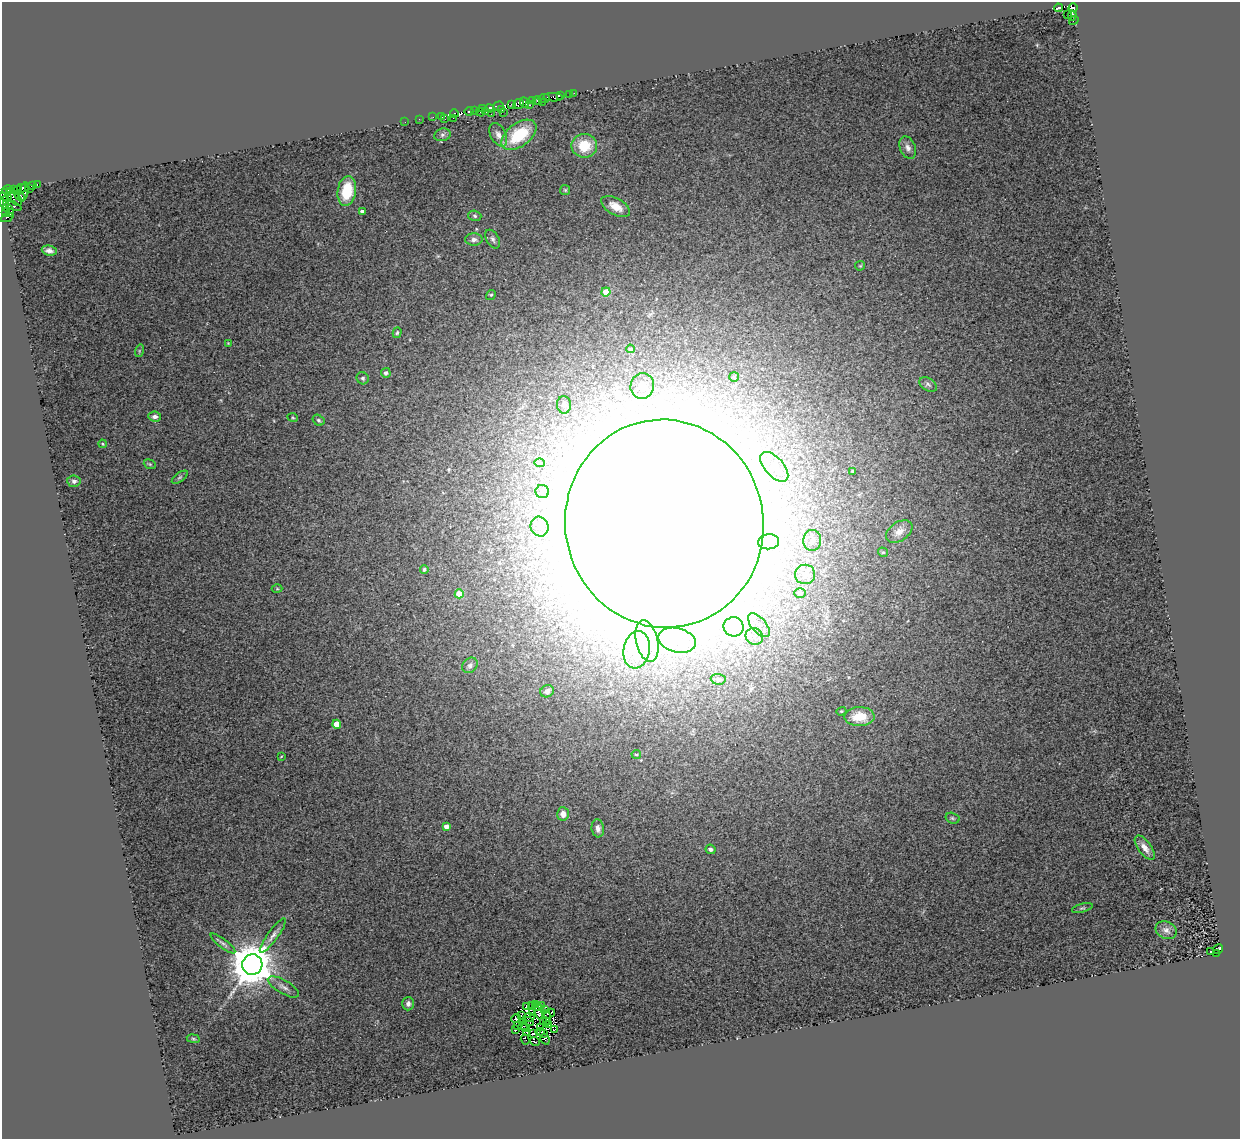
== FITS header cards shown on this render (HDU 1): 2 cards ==
NAXIS1  =                 1238
NAXIS2  =                 1137

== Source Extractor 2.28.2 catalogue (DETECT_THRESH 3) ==
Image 1238 x 1137 px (HDU 1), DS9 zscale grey, 1 PNG px = 1 image px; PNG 1242 x 1141 px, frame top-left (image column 1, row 1137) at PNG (2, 2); each listed source drawn as its Kron ellipse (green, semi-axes under 4 px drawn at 4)
Background 0.726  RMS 0.33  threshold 0.995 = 3 sigma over >= 5 px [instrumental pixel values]
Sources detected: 175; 16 with non-positive FLUX_AUTO (blend fragments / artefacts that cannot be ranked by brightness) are neither listed nor drawn; the other 159 listed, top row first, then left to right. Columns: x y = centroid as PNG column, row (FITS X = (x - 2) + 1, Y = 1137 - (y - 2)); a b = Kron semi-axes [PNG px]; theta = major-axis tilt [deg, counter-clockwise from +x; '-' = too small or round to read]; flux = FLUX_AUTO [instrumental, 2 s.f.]
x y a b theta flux
1058 8 4 3 - 340
1073 8 4 3 - 660
1068 14 2 2 - 26
1072 16 5 3 - 300
1074 20 5 2 - 13
574 93 3 2 - 40
561 95 3 3 - 410
569 95 4 2 - 71
553 97 9 4 -2 200
544 98 6 3 2 1200
537 100 4 3 - 340
533 101 3 3 - 310
542 102 3 2 - 12
525 103 5 2 - 660
511 104 2 2 - 22
518 104 6 4 42 260
530 105 3 2 - 180
498 106 5 4 - 260
489 108 4 3 - 910
483 109 4 3 - 60
502 109 2 2 - 19
475 110 2 2 - 8
469 111 5 3 - 4.1
480 112 4 3 - 150
486 112 3 2 - 120
454 113 4 2 - 140
503 113 2 2 - 4.6
491 114 2 2 - 9.7
433 117 3 2 - 23
442 117 3 2 - 30
453 118 2 2 - 73
419 119 2 2 - 11
445 119 3 2 - 32
405 122 2 2 - 24
442 135 8 6 17 61
498 135 12 7 -63 130
519 135 20 11 36 1000
584 146 13 12 - 660
908 148 12 7 -68 120
32 185 3 2 - 21
37 185 3 2 - 130
22 188 4 4 - 320
29 188 3 2 - 110
7 190 5 3 - 590
13 190 4 2 - 98
18 190 4 2 - 20
565 190 5 5 - 29
347 191 15 9 82 780
24 192 10 4 74 530
4 195 6 3 88 490
20 196 6 2 -43 210
14 197 10 5 -50 290
7 198 4 3 - 410
4 202 10 3 -75 660
13 205 9 3 -23 79
616 206 16 8 -29 290
9 210 7 3 -59 160
362 211 4 3 - 85
5 212 3 3 - 18
475 216 7 5 -18 44
7 217 7 2 23 44
474 239 8 6 1 88
493 239 10 6 -61 65
49 251 7 5 -6 90
860 266 5 4 - 26
606 292 4 4 - 550
491 295 5 4 - 31
397 333 5 4 - 37
228 343 4 4 - 17
630 349 4 4 - 41
139 351 6 4 72 27
386 373 5 4 - 53
734 377 5 5 - 37
363 378 6 6 - 51
928 384 9 6 -33 65
642 386 13 11 76 190
564 405 9 7 -89 120
155 417 6 5 - 92
293 418 5 3 - 22
318 420 6 5 - 42
103 444 4 3 - 23
540 463 5 4 - 36
150 464 6 4 -21 33
774 467 18 9 -48 300
853 471 3 2 - 25
180 477 9 4 35 47
74 481 6 5 - 65
542 492 6 6 - 70
664 524 104 99 -79 310000
539 527 10 8 -65 160
899 531 15 9 35 180
812 540 10 9 - 140
769 542 10 7 6 170
883 552 5 4 - 32
424 569 4 4 - 45
805 574 10 9 - 200
277 589 5 3 - 22
800 593 6 5 - 44
459 594 4 4 - 530
759 625 14 7 -49 180
733 627 10 9 - 7300
754 636 9 8 - 130
677 640 19 12 -13 470
647 641 21 11 -77 490
637 650 19 13 80 540
470 665 8 7 - 71
718 679 7 5 -4 71
547 691 7 6 - 120
841 711 5 4 - 25
859 717 15 9 1 580
337 724 4 4 - 310
636 754 5 2 - 22
281 757 3 2 - 15
563 814 6 6 - 150
952 818 7 5 -17 39
446 826 4 4 - 140
598 828 9 6 -83 98
1145 848 14 6 -53 160
710 849 5 4 - 67
1082 908 10 3 15 40
1166 930 11 8 -24 110
273 936 21 5 54 130
223 943 15 4 -37 74
1218 949 5 4 - 89
1210 951 3 3 - 26
1217 953 2 2 - 2
252 964 10 10 - 89000
283 987 17 6 -30 130
408 1004 6 6 - 83
535 1004 3 2 - 54
532 1005 3 2 - 47
542 1005 3 2 - 37
527 1007 3 2 - 9.9
538 1007 4 2 - 31
544 1010 4 2 - 9.7
533 1012 4 2 - 5.9
539 1012 7 3 -84 55
550 1013 6 2 31 53
521 1015 3 2 - 22
529 1017 5 3 - 25
547 1018 8 4 -83 8.1
516 1019 5 3 - 28
529 1022 5 2 - 22
543 1022 3 2 - 26
548 1025 3 2 - 22
517 1026 3 2 - 8.7
523 1026 5 2 - 32
526 1028 3 2 - 24
540 1028 3 2 - 59
555 1029 3 2 - 42
515 1030 4 2 - 23
540 1032 4 2 - 38
527 1033 3 3 - 8.4
533 1033 3 2 - 36
544 1033 3 2 - 22
193 1039 6 3 -9 25
525 1039 5 2 - 5.6
545 1039 5 2 - 29
535 1042 5 3 - 15
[16 non-positive-flux detections neither listed nor drawn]